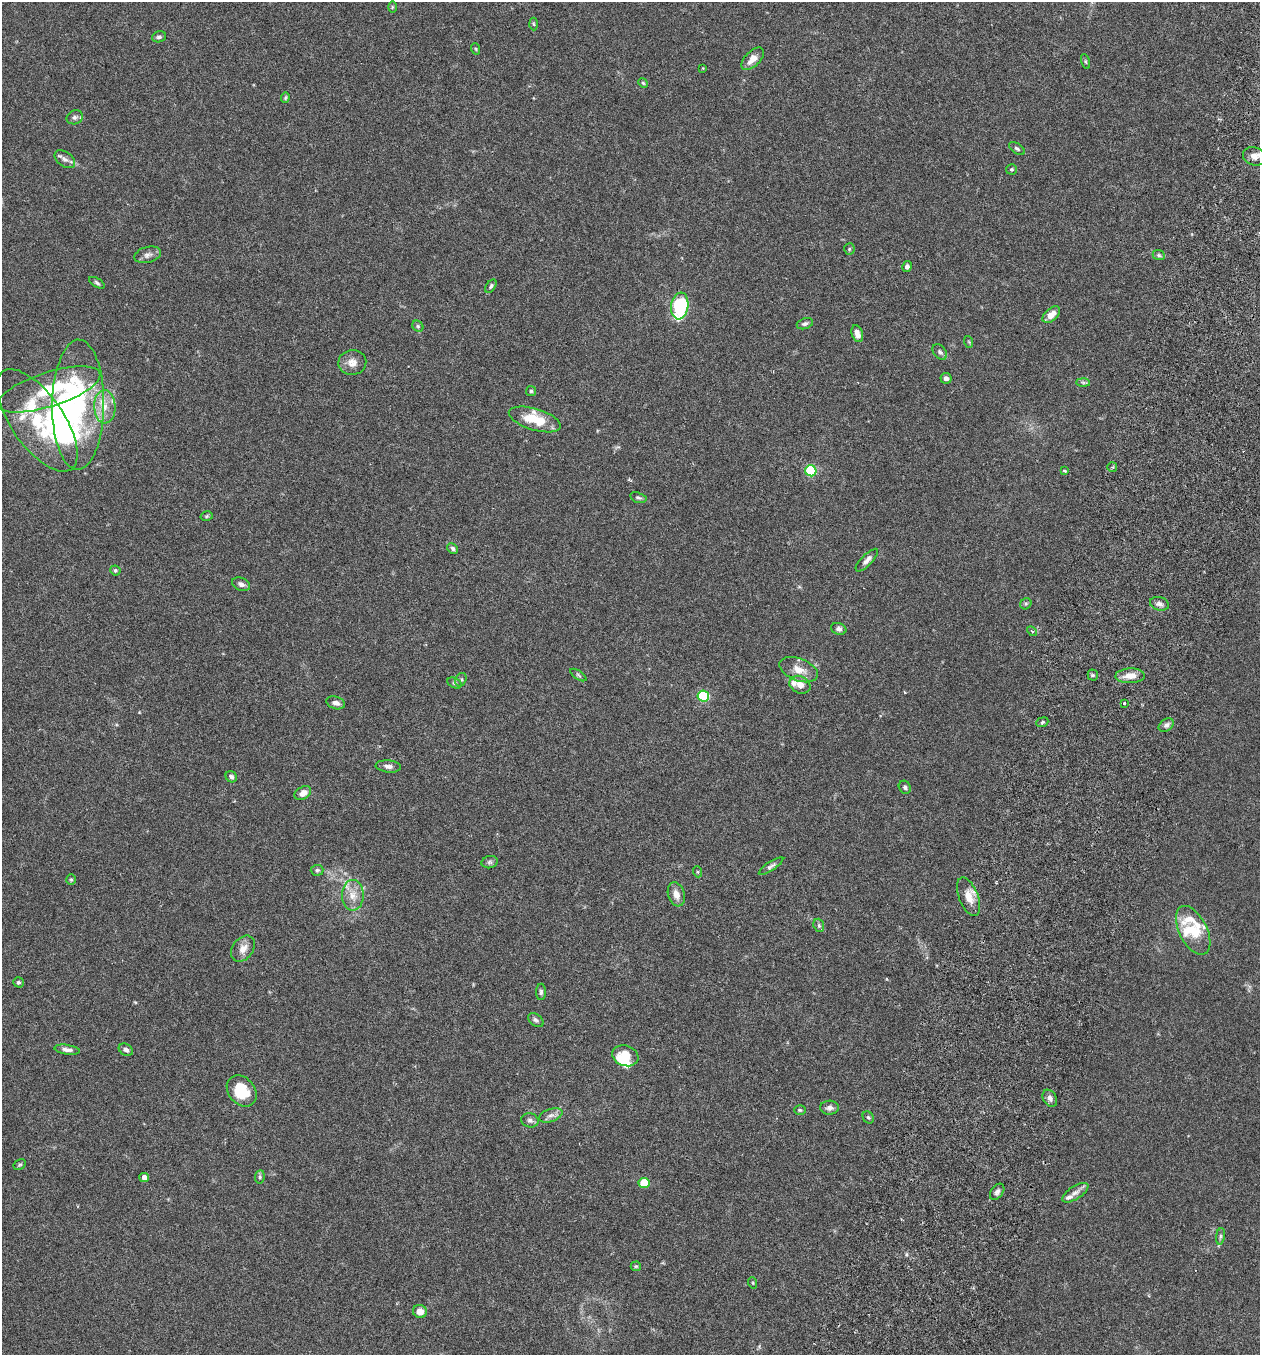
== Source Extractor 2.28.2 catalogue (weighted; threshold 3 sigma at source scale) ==
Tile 10 of 4 x 4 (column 2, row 3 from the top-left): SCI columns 1450-2707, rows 1381-2733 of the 5543 x 5465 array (HDU 1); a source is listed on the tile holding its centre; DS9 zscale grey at full resolution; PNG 1262 x 1357 px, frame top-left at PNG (2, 2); each listed source drawn as its Kron ellipse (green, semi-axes under 4 px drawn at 4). Shown black and unused: <1% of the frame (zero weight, under 3 of 6 exposures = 3% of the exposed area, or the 3 px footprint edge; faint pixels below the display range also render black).
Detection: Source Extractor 2.28.2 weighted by HDU 2 'WHT'; one run over the whole footprint, this tile lists its part. Background 0.0173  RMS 0.0019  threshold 0.00795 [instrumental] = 3 sigma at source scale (4.09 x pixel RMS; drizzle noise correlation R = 1.36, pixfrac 0.8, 0.05/0.05 arcsec/px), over >= 5 px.
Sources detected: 115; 7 inside a brighter object's white glare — neither listed nor drawn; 9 inside a brighter listed object's ellipse — not listed separately; the other 99 listed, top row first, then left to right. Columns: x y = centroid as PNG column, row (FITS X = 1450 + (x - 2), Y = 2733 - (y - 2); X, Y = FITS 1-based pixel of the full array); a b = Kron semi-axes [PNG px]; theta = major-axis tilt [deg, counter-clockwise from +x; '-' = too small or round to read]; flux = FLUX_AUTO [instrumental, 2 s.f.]
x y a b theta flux
392 7 6 4 89 0.22
534 24 6 4 -87 0.21
159 37 7 5 17 0.45
476 49 6 3 -71 0.21
753 59 14 7 44 1.6
1085 62 8 3 -71 0.25
703 68 3 3 - 0.14
643 83 5 4 - 0.24
285 98 5 4 - 0.26
75 117 8 6 21 0.52
1017 149 9 5 -32 0.38
1254 156 11 9 -19 1.1
65 159 11 7 -37 0.86
1011 169 5 5 - 0.29
849 249 6 5 - 0.27
148 255 13 8 15 0.91
1159 255 6 5 - 0.33
907 267 5 5 - 0.52
97 283 9 4 -31 0.36
491 286 7 4 55 0.33
680 306 13 8 81 17
1051 315 10 6 40 1.8
805 324 8 5 19 0.45
418 326 6 5 - 0.29
857 334 9 5 -71 0.89
969 342 6 3 -71 0.19
940 352 9 6 -51 0.54
352 363 14 12 11 1.6
946 378 5 5 - 0.59
1083 382 7 4 -2 0.37
49 389 53 17 18 13
531 391 5 5 - 0.29
78 405 65 26 89 24
105 407 17 10 -88 2.6
535 419 27 10 -17 4.7
37 420 60 26 -55 13
1112 467 5 5 - 0.27
811 471 5 5 - 18
1065 471 3 3 - 0.37
638 498 8 5 -17 0.38
207 516 6 4 13 0.26
453 549 6 5 - 0.39
867 560 15 5 46 0.88
115 570 5 5 - 0.29
241 584 9 6 -22 0.72
1026 604 6 5 - 0.3
1159 604 10 6 -17 0.74
839 629 8 5 -20 0.54
1032 631 6 3 -44 0.22
799 670 20 11 -21 2.2
578 675 9 3 -34 0.3
1093 675 5 5 - 0.28
1130 676 15 7 2 1.9
461 680 7 5 65 0.39
454 683 7 5 -26 0.36
800 685 11 8 -26 1.6
703 696 6 5 - 15
336 703 10 6 -17 0.75
1124 703 3 3 - 0.28
1042 722 6 4 22 0.28
1166 725 8 6 36 0.59
388 766 12 6 -6 0.83
231 777 6 5 - 0.51
905 787 7 5 -60 0.49
303 793 9 6 30 1.3
490 862 8 6 14 0.44
771 866 14 4 34 0.54
317 870 6 5 - 0.34
698 872 6 3 -71 0.21
71 880 5 4 - 0.25
676 894 12 8 -72 1.5
353 895 15 11 89 2
969 897 20 9 -69 2.2
819 925 7 5 -70 0.37
1193 930 26 14 -63 4.3
243 949 14 10 53 1.6
18 982 5 5 - 0.31
541 992 8 5 89 0.4
536 1020 9 6 -35 0.45
67 1050 13 4 -8 0.78
126 1050 7 5 -32 0.69
625 1056 13 10 -19 2.7
242 1091 17 13 -49 5.8
1050 1098 9 6 -57 0.79
829 1108 9 7 1 0.73
800 1110 6 5 - 0.28
551 1115 12 6 18 0.84
868 1117 6 5 - 0.3
530 1120 9 7 -15 0.62
20 1165 7 5 32 0.27
144 1177 5 4 - 0.84
260 1177 7 5 83 0.35
644 1183 5 5 - 5.3
997 1192 9 6 52 0.64
1075 1193 15 6 33 1
1220 1236 8 4 81 0.37
636 1266 5 5 - 0.21
753 1283 6 3 -72 0.19
420 1311 7 6 - 1.5
Isophote crosses this tile's border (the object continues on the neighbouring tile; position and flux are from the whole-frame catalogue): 1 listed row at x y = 49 389